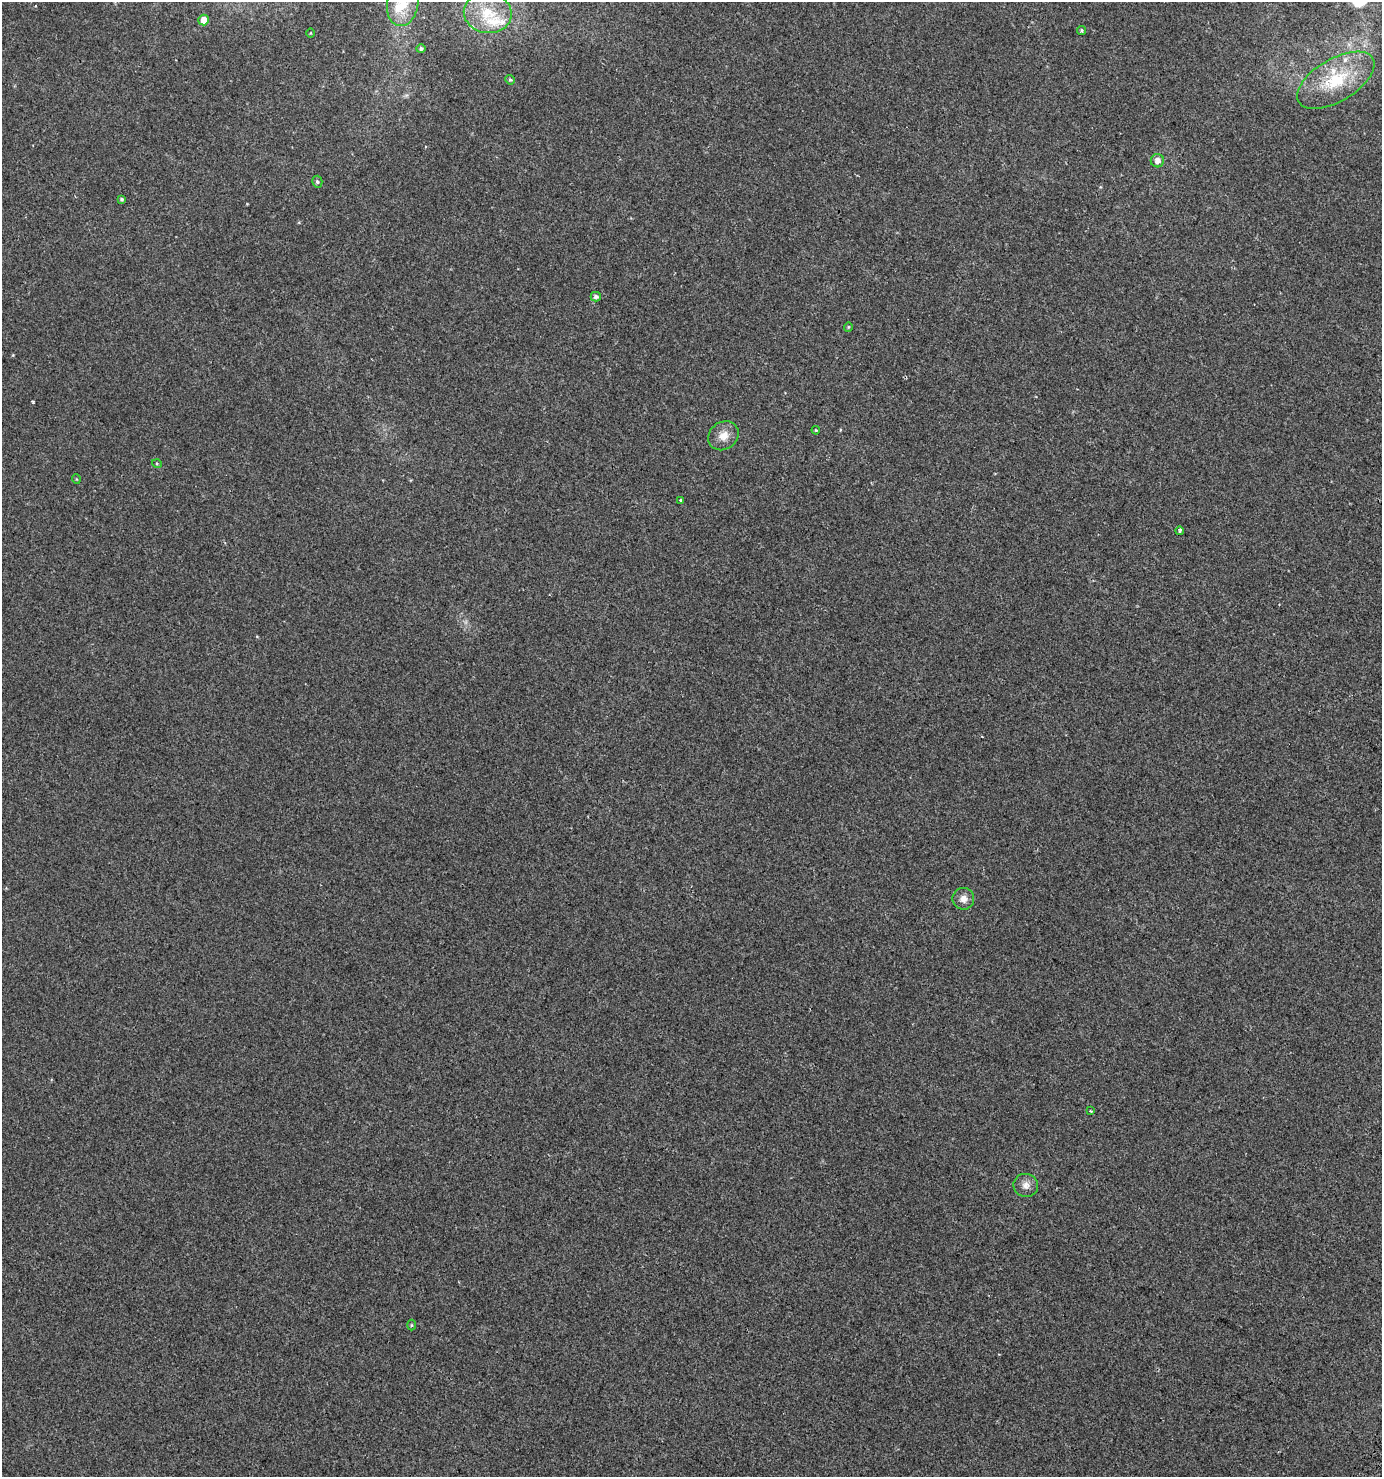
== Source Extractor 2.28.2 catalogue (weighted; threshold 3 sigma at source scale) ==
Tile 6 of 4 x 4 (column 2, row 2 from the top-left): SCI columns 1622-3001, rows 3001-4475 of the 6073 x 6015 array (HDU 1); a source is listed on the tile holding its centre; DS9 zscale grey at full resolution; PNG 1384 x 1479 px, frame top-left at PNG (2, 2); each listed source drawn as its Kron ellipse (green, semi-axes under 4 px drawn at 4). Shown black and unused: <1% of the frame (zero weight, under 2 of 3 exposures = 3% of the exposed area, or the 3 px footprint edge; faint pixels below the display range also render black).
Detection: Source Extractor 2.28.2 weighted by HDU 2 'WHT'; one run over the whole footprint, this tile lists its part. Background 0.00326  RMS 0.0043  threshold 0.0195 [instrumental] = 3 sigma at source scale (4.5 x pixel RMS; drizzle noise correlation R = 1.50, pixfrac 1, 0.0396/0.0396 arcsec/px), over >= 5 px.
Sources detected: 28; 5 inside a brighter listed object's ellipse — not listed separately; the other 23 listed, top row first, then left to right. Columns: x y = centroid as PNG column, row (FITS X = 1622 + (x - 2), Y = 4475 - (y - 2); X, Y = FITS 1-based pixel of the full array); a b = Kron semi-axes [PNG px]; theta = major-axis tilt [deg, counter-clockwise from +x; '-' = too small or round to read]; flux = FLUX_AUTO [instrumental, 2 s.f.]
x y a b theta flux
403 3 23 15 80 10
488 13 24 20 -8 13
204 20 5 5 - 4.1
1081 30 4 4 - 0.56
310 33 4 3 - 0.28
421 49 4 4 - 0.75
510 80 5 4 - 0.47
1336 80 43 21 30 22
1157 161 6 6 - 2.5
317 182 6 5 - 0.75
122 199 4 4 - 0.71
596 297 5 5 - 1.2
848 327 4 4 - 0.41
816 430 4 3 - 0.35
723 436 16 13 36 4.3
157 464 5 3 - 0.39
76 479 5 3 - 0.3
680 500 3 3 - 0.5
1180 531 4 3 - 1.4
963 899 11 11 - 2.7
1091 1111 3 2 - 0.9
1026 1185 12 11 - 2.7
411 1325 5 3 - 0.41
Isophote crosses this tile's border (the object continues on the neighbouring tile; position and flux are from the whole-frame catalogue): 1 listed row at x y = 403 3
Unlisted compact peaks at least as high as the median listed source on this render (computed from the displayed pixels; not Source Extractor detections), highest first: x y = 33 402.